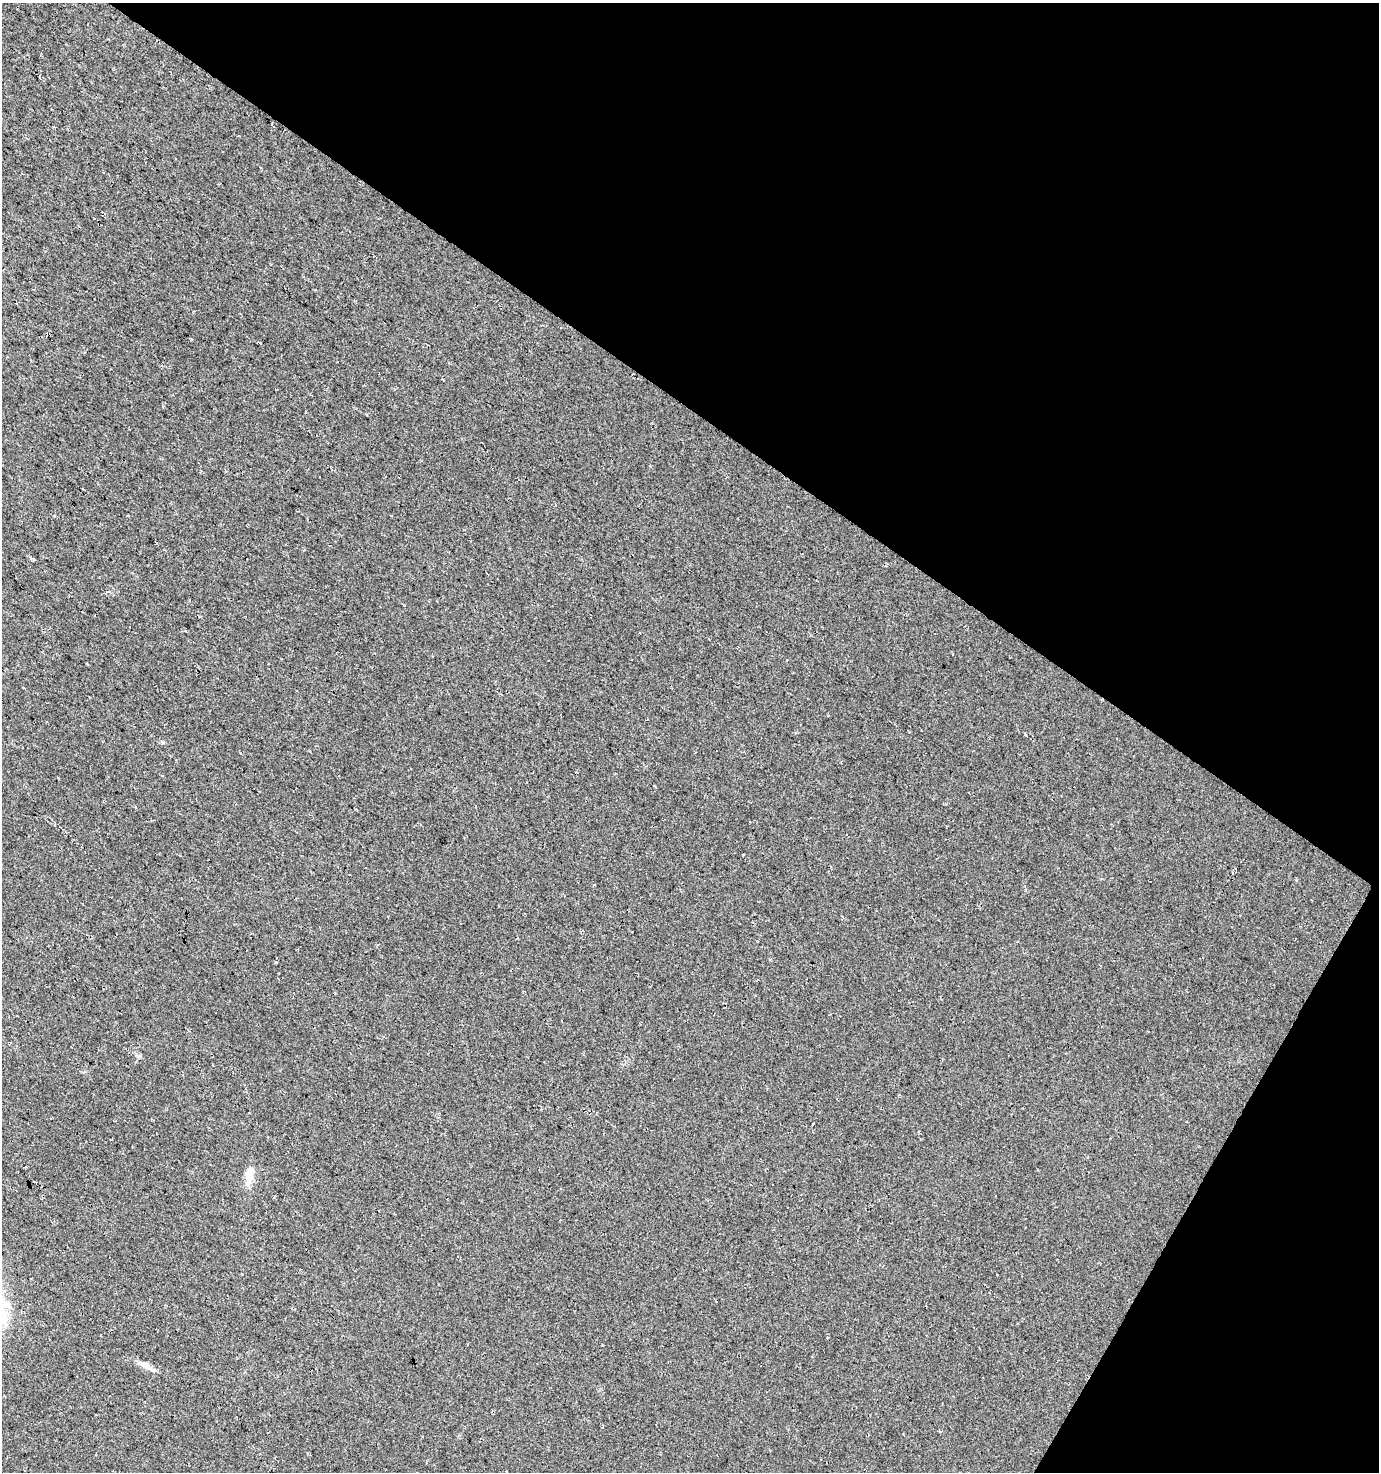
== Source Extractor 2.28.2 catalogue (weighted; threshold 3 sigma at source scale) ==
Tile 8 of 4 x 4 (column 4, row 2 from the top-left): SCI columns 4322-5698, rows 2947-4416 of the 5954 x 5886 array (HDU 1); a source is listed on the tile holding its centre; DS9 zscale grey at full resolution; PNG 1381 x 1474 px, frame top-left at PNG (2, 3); no overlay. Shown black and unused: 33% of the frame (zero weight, under 3 of 4 exposures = <1% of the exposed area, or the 3 px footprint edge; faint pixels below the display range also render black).
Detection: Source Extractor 2.28.2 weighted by HDU 2 'WHT'; one run over the whole footprint, this tile lists its part. Background 0.0246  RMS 0.0088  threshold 0.0396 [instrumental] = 3 sigma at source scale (4.5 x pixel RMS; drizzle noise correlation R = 1.50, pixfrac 1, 0.0396/0.0396 arcsec/px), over >= 5 px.
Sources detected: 4; all 4 listed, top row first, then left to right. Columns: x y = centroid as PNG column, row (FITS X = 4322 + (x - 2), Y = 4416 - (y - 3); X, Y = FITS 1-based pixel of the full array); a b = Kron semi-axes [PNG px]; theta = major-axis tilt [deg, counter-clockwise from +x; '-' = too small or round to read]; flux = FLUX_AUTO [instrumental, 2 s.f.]
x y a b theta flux
139 1056 6 4 46 1.4
812 1124 4 2 - 1
249 1174 26 9 78 10
145 1366 18 7 -29 6.1